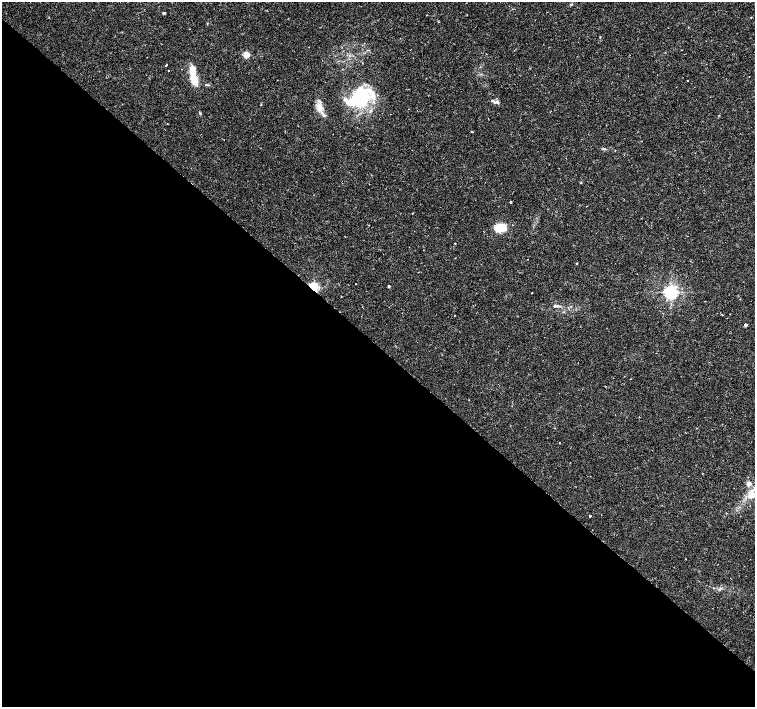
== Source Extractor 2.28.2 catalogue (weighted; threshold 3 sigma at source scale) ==
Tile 14 of 4 x 4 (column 2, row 4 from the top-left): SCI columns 1513-3017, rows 230-1638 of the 6027 x 6027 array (HDU 1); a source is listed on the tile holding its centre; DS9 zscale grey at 2 x 2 block average (1 PNG px = mean of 2 x 2 image px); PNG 757 x 709 px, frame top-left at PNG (2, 2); no overlay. Shown black and unused: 51% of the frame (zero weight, under 2 of 3 exposures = <1% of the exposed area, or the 3 px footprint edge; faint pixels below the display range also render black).
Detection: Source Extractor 2.28.2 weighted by HDU 2 'WHT'; one run over the whole footprint, this tile lists its part. Background 0.0228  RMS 0.0028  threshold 0.0126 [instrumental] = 3 sigma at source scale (4.5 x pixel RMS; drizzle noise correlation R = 1.50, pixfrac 1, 0.0396/0.0396 arcsec/px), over >= 5 px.
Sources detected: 39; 3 inside a brighter object's white glare — not listed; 4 inside a brighter listed object's ellipse — not listed separately; the other 32 listed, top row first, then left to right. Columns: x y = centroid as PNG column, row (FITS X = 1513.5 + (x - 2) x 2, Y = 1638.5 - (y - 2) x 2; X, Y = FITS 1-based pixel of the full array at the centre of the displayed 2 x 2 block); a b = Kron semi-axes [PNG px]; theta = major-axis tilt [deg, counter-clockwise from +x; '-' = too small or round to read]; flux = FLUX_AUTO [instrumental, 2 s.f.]
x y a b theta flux
164 13 2 2 - 2.4
246 55 3 3 - 22
166 65 2 2 - 1.2
168 70 2 2 - 0.62
193 77 21 6 -82 16
688 80 2 2 - 0.76
363 96 22 17 -73 26
492 101 3 3 - 0.71
497 102 5 4 - 1.3
319 107 12 7 -76 5.4
472 131 2 2 - 2.4
581 182 3 2 - 0.36
510 202 2 2 - 1.5
586 206 2 2 - 0.25
412 213 2 2 - 0.28
368 225 3 2 - 0.28
499 227 11 9 58 9.2
455 243 2 2 - 0.47
528 259 2 2 - 0.6
577 263 3 2 - 0.28
356 284 2 2 - 0.36
388 286 2 2 - 0.96
314 287 3 3 - 84
671 292 4 4 - 210
532 293 2 2 - 0.24
555 306 9 3 0 1.5
454 315 2 2 - 0.3
745 325 2 2 - 2.3
748 483 3 3 - 7.4
751 494 4 3 - 11
726 513 2 2 - 0.59
590 516 2 2 - 2.3
Overlapping masked pixels (flux is a lower limit): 1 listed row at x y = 314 287
Isophote crosses this tile's border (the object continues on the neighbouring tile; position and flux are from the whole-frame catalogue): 1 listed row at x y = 751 494
Diffuse or blended objects may show on this block-average render without a row.